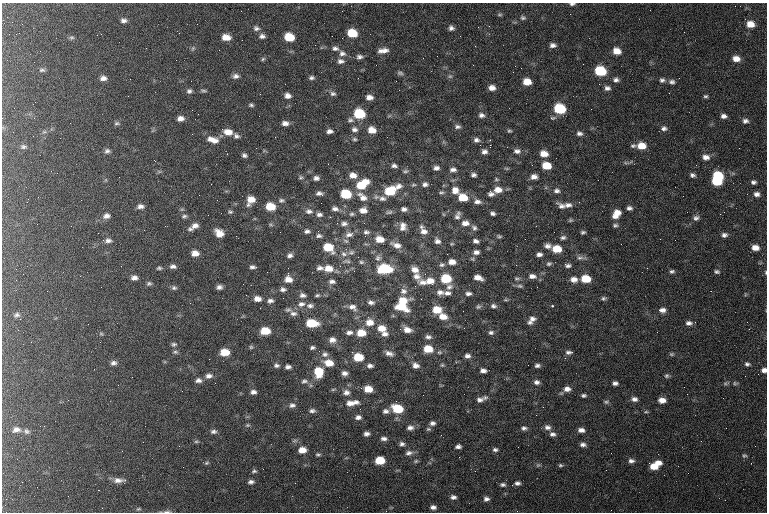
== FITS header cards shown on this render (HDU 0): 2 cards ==
NAXIS1  =                  765 / length of data axis 1
NAXIS2  =                  510 / length of data axis 2

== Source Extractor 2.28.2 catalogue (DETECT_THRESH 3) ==
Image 765 x 510 px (HDU 0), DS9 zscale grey, 1 PNG px = 1 image px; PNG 769 x 514 px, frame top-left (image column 1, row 510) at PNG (2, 3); no overlay
Background 212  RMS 9.4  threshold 28.1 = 3 sigma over >= 5 px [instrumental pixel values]
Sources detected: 374; all 374 listed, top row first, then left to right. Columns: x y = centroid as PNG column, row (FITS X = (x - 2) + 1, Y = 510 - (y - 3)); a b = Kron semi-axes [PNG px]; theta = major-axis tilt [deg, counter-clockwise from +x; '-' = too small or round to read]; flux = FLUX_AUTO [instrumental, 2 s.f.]
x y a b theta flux
572 4 7 4 6 1400
342 11 2 2 - 320
500 14 7 5 0 1100
523 18 8 6 -11 1600
124 20 8 6 1 2500
22 24 2 2 - 410
750 24 8 7 - 7400
256 28 9 7 -11 2000
451 28 6 5 - 2100
684 32 2 2 - 1400
352 33 7 6 - 17000
262 36 7 6 - 2100
460 36 2 2 - 280
71 37 7 6 - 1200
226 37 8 6 -4 6200
289 37 7 6 - 16000
553 45 7 5 0 2500
146 48 2 2 - 1400
193 48 7 4 59 1100
335 48 8 6 -7 2000
40 51 2 2 - 880
383 51 11 5 8 3900
617 51 7 6 - 7000
342 53 9 7 -6 2600
359 57 7 5 1 2000
423 58 2 2 - 700
263 59 5 4 - 890
736 59 8 6 -7 5400
340 61 8 6 2 2400
473 65 2 2 - 410
521 68 3 2 - 560
42 70 8 5 -6 1200
600 71 8 6 -13 33000
400 73 8 4 -15 1200
236 76 9 6 1 2300
450 76 6 5 - 1000
103 78 7 6 - 2800
311 78 7 5 2 1500
616 80 7 6 - 2000
662 80 7 6 - 1800
527 82 7 6 - 7900
672 82 8 6 -9 1900
492 88 6 5 - 3900
607 88 7 5 -2 2200
189 91 7 6 - 1800
203 91 8 4 -8 1100
333 94 8 6 -1 1800
287 96 6 6 - 3000
705 96 6 4 1 1100
369 97 7 5 -1 3600
251 105 6 4 -9 1100
559 109 8 7 - 35000
192 110 2 2 - 310
359 114 8 7 - 30000
481 115 7 6 - 2100
724 116 6 5 - 2300
180 118 7 5 9 3300
350 120 8 6 -6 1700
745 121 7 6 - 2200
117 123 7 5 0 1200
285 123 8 5 -1 3000
457 127 8 5 0 1700
664 128 7 6 - 1900
354 129 8 6 -20 2200
372 130 8 7 - 7100
329 131 6 5 - 2400
509 131 6 4 11 930
44 132 7 4 18 960
228 132 10 7 -9 6000
579 133 8 6 -12 2100
192 134 3 2 - 820
236 136 7 6 - 1900
354 139 6 4 -15 1000
213 140 14 7 -15 5500
476 140 8 6 2 2300
490 145 3 2 - 16000
633 146 8 5 5 1200
641 146 8 6 -4 8700
23 147 8 5 0 1500
256 148 2 2 - 410
107 151 6 6 - 1700
517 151 10 7 -5 2800
484 152 6 6 - 2600
227 154 3 2 - 480
544 154 7 6 - 6600
244 155 5 4 - 1500
706 157 8 6 -6 3600
696 165 3 2 - 590
394 166 7 5 -17 1800
546 166 7 6 - 12000
436 168 7 5 5 2300
507 168 7 4 -1 790
453 170 8 6 3 2300
159 171 7 4 0 930
405 171 8 5 1 1200
353 175 8 7 - 4800
474 175 5 5 - 1800
692 175 5 4 - 1700
718 176 8 6 -12 28000
301 177 6 6 - 1100
534 177 6 5 - 3300
316 178 7 6 - 2200
496 179 6 4 -7 890
716 181 7 5 -9 18000
365 182 9 5 4 6000
753 182 5 4 - 1600
425 184 8 6 4 2200
361 185 11 8 28 14000
413 185 7 4 17 1100
398 186 10 8 37 3700
455 190 11 10 - 5200
498 190 9 7 2 5800
390 191 11 8 24 18000
557 191 8 7 - 2200
441 192 7 4 0 1200
319 193 8 5 -5 2200
346 194 8 6 -8 24000
491 194 7 6 - 2300
757 194 6 5 - 2300
683 196 2 2 - 560
38 197 2 2 - 370
362 197 16 9 -43 5800
463 197 8 6 -14 14000
382 198 10 7 -8 2900
251 200 9 7 54 6800
281 200 8 6 5 1600
477 201 10 7 -9 3000
568 205 10 6 0 2800
140 206 8 5 3 2500
270 206 7 6 - 14000
562 206 10 5 -30 2700
629 208 6 5 - 2000
335 209 9 6 -6 2400
404 209 7 6 - 2300
363 210 8 6 -1 4400
309 211 11 7 1 2900
230 212 7 5 -10 1000
389 212 10 5 11 1600
493 213 5 4 - 1600
319 214 8 6 0 2100
352 214 7 6 - 1300
443 214 6 3 -70 640
616 214 10 7 55 7300
457 215 11 7 66 2400
106 216 8 6 20 2700
184 216 7 5 8 1300
696 218 7 6 - 1900
570 220 6 4 20 890
337 223 2 2 - 990
364 223 3 2 - 650
465 223 9 7 6 4200
344 224 9 6 1 2300
271 225 6 4 -19 810
615 225 7 5 16 1300
195 226 8 6 19 3100
403 226 11 9 89 4300
474 228 7 6 - 1600
190 229 7 5 -14 1300
307 231 7 5 3 1800
424 231 10 8 -45 4500
366 232 8 6 -10 1900
554 232 2 2 - 310
583 232 5 4 - 1200
219 233 8 6 -39 6900
349 235 12 7 12 3200
724 235 6 5 - 2000
236 236 2 2 - 2700
319 236 7 6 - 1600
499 236 6 4 -16 940
563 238 6 5 - 1500
380 239 9 7 -8 7700
660 239 3 2 - 480
108 241 7 5 5 2100
346 241 8 5 -20 1400
437 241 9 7 -42 2700
476 241 6 4 -15 2000
452 244 5 4 - 700
621 244 2 2 - 260
396 245 14 7 -21 4800
548 246 8 6 -6 2500
328 247 9 7 -17 17000
755 248 7 6 - 5300
557 249 8 6 -6 12000
351 252 9 6 17 2000
476 252 7 6 - 2400
195 253 7 5 -2 4900
344 254 9 7 -12 2800
447 254 3 2 - 500
539 254 6 4 4 2200
290 255 6 5 - 2000
358 257 2 2 - 920
378 258 9 8 - 2700
581 258 15 5 -1 2200
347 261 12 5 -2 1900
361 262 7 5 -1 1200
452 262 7 5 -3 4700
549 264 7 5 25 1300
442 265 8 6 6 1600
516 265 2 2 - 1900
567 265 9 5 -20 2200
173 266 6 5 - 2000
252 267 6 4 -1 1600
159 268 6 4 7 1000
320 268 9 6 8 2200
328 268 10 7 -4 7500
647 268 2 2 - 1600
385 269 12 8 1 30000
415 270 10 7 -36 4500
672 271 6 4 0 1300
717 272 5 4 - 1300
766 272 6 3 -90 770
288 273 2 2 - 7400
416 276 14 10 -43 4800
532 276 10 7 -5 3400
134 278 6 4 5 2600
478 278 8 5 -18 4600
517 278 9 4 -4 1200
288 279 7 7 - 5400
446 279 8 6 -4 23000
574 279 8 6 -5 4100
586 279 8 6 -5 15000
332 281 7 5 -4 2100
430 281 10 7 0 6400
423 282 13 8 -7 4000
149 283 7 5 10 1200
520 286 8 5 -10 1300
219 287 6 4 12 2100
449 287 9 7 20 2600
174 288 7 5 -9 1400
283 289 7 5 -3 1900
404 291 10 8 -5 3400
711 291 2 2 - 390
440 292 9 7 -2 3100
447 293 10 6 3 2500
468 294 7 5 1 1900
745 294 6 3 -73 700
302 295 8 6 -7 2200
317 295 6 4 4 1000
604 298 6 5 - 1300
257 299 8 6 -7 4400
403 300 11 6 7 9500
506 300 7 3 0 770
270 301 7 6 - 2100
371 302 9 6 -3 2200
301 304 10 8 8 3200
310 306 10 6 0 2300
401 306 12 7 -18 16000
493 306 7 5 -16 1600
552 306 3 3 - 600
353 307 11 7 -26 3500
478 307 6 6 - 1200
288 310 10 5 -5 1500
437 310 8 6 -1 11000
662 310 8 6 0 2900
293 313 9 6 -6 2500
17 315 9 6 8 1800
443 317 9 7 -17 6100
532 319 9 8 - 3000
369 322 10 8 3 6600
530 322 6 6 - 1600
312 323 10 6 -3 19000
689 323 8 5 0 2500
381 328 9 7 -14 7500
749 329 3 3 - 330
407 330 9 6 -24 4800
265 331 8 6 0 14000
349 332 9 5 7 2600
361 333 8 7 - 11000
491 333 6 5 - 1500
101 334 6 4 -29 850
384 334 9 6 11 2700
428 337 8 5 -6 1900
332 340 9 7 2 3500
174 344 7 6 - 1300
251 347 5 5 - 850
312 348 5 4 - 1300
428 349 8 6 -6 12000
175 352 7 5 0 1200
225 352 8 6 1 11000
352 352 3 2 - 1100
569 352 8 4 0 1800
389 353 10 5 -22 2900
325 354 9 7 1 2200
671 354 7 5 0 990
467 356 6 5 - 2200
358 357 8 6 -2 15000
565 358 3 3 - 600
209 359 2 2 - 350
113 363 8 6 9 2200
329 363 9 7 -10 8600
747 364 7 5 -12 1600
276 365 7 5 -3 1700
416 365 7 5 -16 3000
442 365 5 5 - 800
370 366 7 5 -1 1900
537 366 6 4 3 1700
288 367 6 4 5 2100
764 370 6 6 - 3100
483 371 6 4 -10 2500
319 372 10 8 -89 15000
344 373 6 5 - 2500
209 376 9 6 12 2800
666 376 6 6 - 1200
198 380 9 6 -1 2500
304 381 10 6 12 2000
536 382 7 5 -6 2100
615 383 6 4 -4 2000
726 383 8 5 3 1200
735 383 8 5 -8 1300
368 389 7 6 - 8500
567 389 9 7 6 3700
253 392 7 5 -6 2300
346 392 9 7 2 2800
687 394 2 2 - 950
583 395 5 4 - 1300
634 399 8 6 -12 2400
480 400 10 7 3 2900
662 400 7 5 -5 4900
356 402 8 4 -4 1900
606 402 8 5 0 1200
350 403 12 6 8 4400
292 405 8 6 5 2200
360 409 2 2 - 2200
397 409 9 7 -16 20000
312 411 8 5 7 1800
385 411 7 6 - 2200
646 412 7 3 8 830
358 417 6 5 - 2300
432 423 7 5 3 2100
247 425 6 5 - 980
40 426 2 2 - 390
547 427 9 7 -13 2500
410 428 9 7 4 2700
524 428 7 5 0 1700
428 429 6 5 - 1100
16 430 10 8 7 3600
581 430 7 5 -7 2900
27 431 8 6 -43 1700
213 431 8 6 11 1800
366 434 5 4 - 2100
552 434 7 6 - 2100
384 439 7 5 -3 2100
196 441 6 4 1 950
402 444 6 6 - 1700
583 444 7 5 -9 2100
458 446 6 4 8 2100
302 450 7 6 - 6100
495 450 6 5 - 1600
409 453 10 7 6 2500
318 454 6 4 0 1000
744 455 6 6 - 1200
459 457 2 2 - 1800
380 460 7 6 - 15000
416 461 6 5 - 990
631 461 8 6 -3 2200
207 463 6 5 - 1000
658 463 9 6 -9 4200
751 463 2 2 - 370
538 465 6 4 42 940
560 465 6 4 -13 930
654 466 8 6 9 9100
254 471 7 5 2 1200
118 480 13 6 0 3600
125 480 3 3 - 770
251 482 7 5 7 2000
295 483 2 2 - 290
517 483 6 4 -5 1900
503 485 7 5 -6 1500
453 497 7 5 -9 2100
486 499 7 6 - 2300
433 507 6 5 - 2200
138 509 6 3 24 750
611 510 2 2 - 260
167 511 12 4 2 1600
At the frame edge (FLAGS 8, measured only in part): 4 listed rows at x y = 572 4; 766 272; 764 370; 167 511